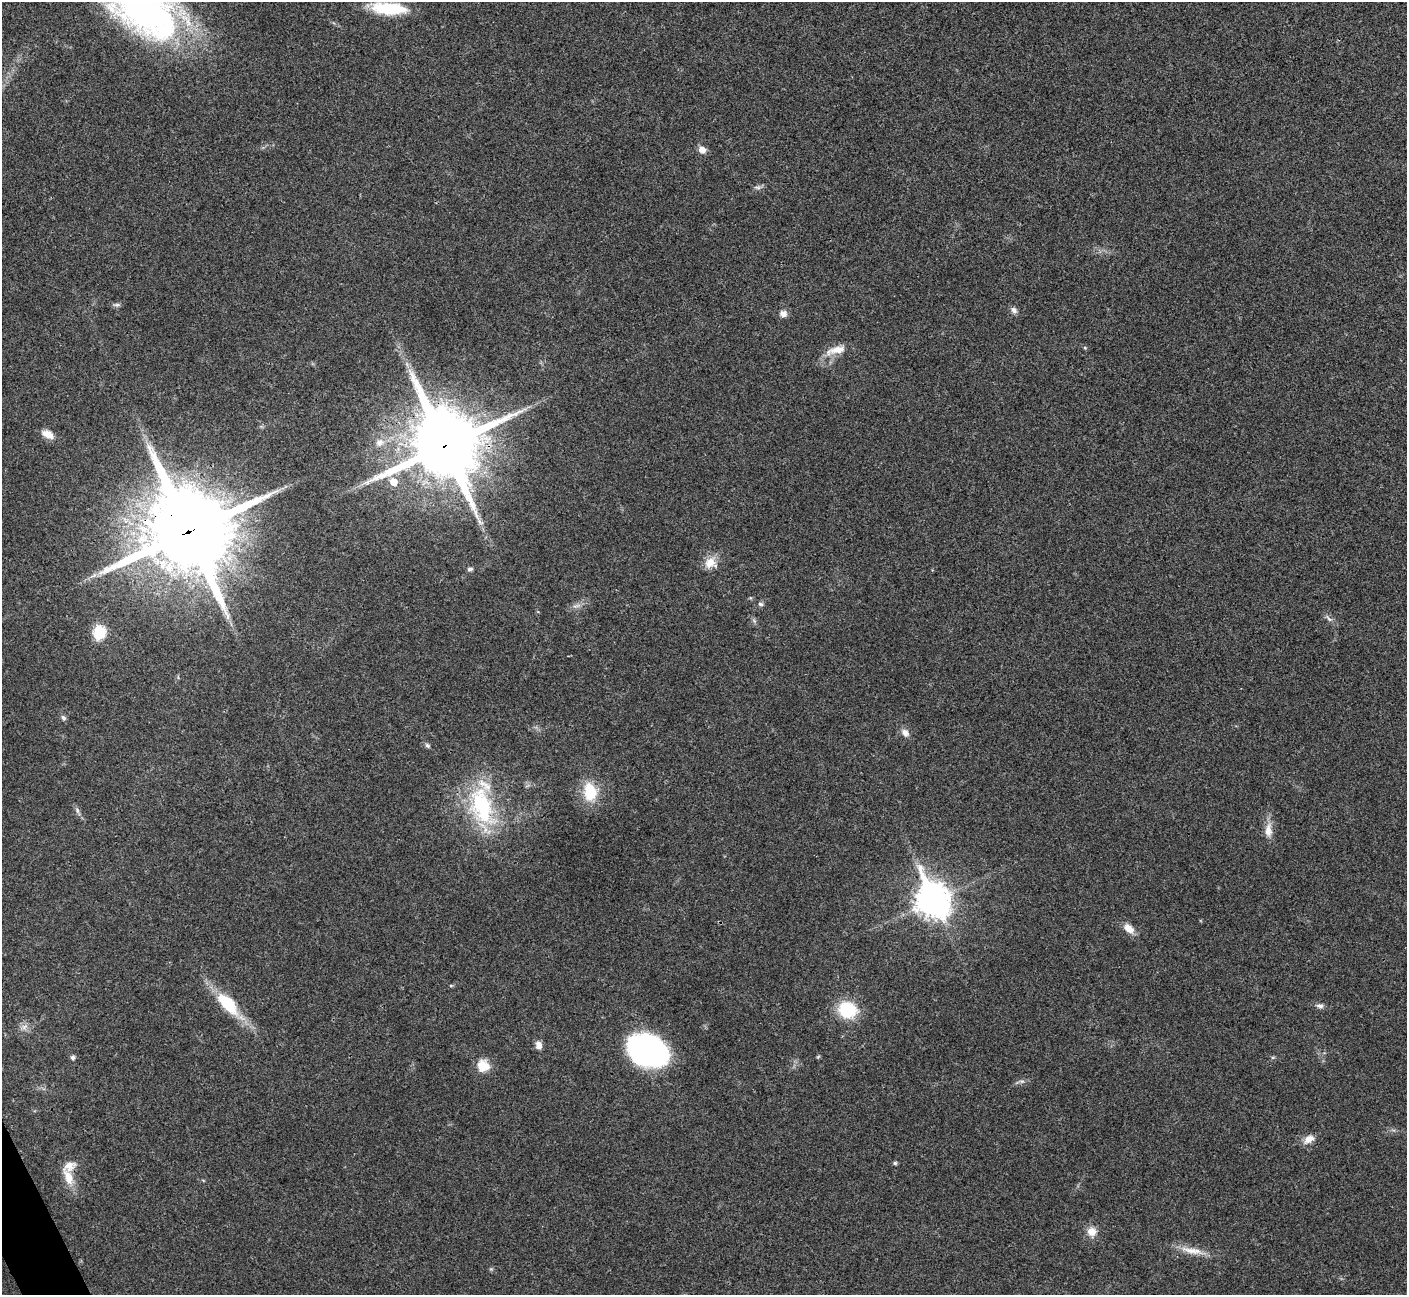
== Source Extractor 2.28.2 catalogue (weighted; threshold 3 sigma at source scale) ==
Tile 7 of 4 x 4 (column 3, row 2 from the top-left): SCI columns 2813-4217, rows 2743-4035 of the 5628 x 5617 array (HDU 1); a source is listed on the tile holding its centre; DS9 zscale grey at full resolution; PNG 1409 x 1297 px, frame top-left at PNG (2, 2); no overlay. Shown black and unused: <1% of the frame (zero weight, under 3 of 4 exposures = <1% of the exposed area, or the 3 px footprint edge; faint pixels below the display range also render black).
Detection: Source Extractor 2.28.2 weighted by HDU 2 'WHT'; one run over the whole footprint, this tile lists its part. Background 0.0214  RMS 0.004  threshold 0.0181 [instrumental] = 3 sigma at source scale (4.5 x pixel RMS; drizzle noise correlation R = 1.50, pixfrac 1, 0.05/0.05 arcsec/px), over >= 5 px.
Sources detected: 48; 1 inside a brighter listed object's ellipse — not listed separately; the other 47 listed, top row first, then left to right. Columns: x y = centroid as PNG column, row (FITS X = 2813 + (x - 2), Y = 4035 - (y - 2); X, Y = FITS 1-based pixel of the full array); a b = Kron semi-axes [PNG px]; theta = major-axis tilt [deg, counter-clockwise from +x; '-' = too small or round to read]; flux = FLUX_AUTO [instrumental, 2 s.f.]
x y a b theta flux
389 9 38 12 -5 19
145 10 84 52 -36 150
702 150 9 8 - 2.8
758 187 12 4 -1 1
117 305 11 5 -1 0.98
1014 310 10 7 -36 1.5
783 314 8 8 - 2.2
1085 348 5 4 - 0.45
836 350 29 9 14 5.8
48 434 16 8 -29 4.1
379 443 13 10 28 3.5
445 446 25 23 -63 3200
393 482 7 7 - 5
188 531 30 27 -58 4800
710 563 17 15 17 5.4
470 569 8 5 2 0.98
94 575 10 5 35 1.5
761 604 7 5 -5 0.93
576 606 12 5 15 1.6
1329 618 13 5 -46 1.4
99 632 14 12 78 12
63 718 8 5 -41 0.99
905 733 12 9 -51 2.4
427 746 7 5 -44 0.91
590 792 23 16 -84 14
482 806 58 30 -72 42
77 810 10 4 -69 1.2
1268 830 21 10 89 4.5
933 900 14 11 -64 650
1129 928 15 9 -41 4.1
227 1004 35 15 -47 18
1320 1006 11 6 -10 1.4
847 1010 18 16 -20 20
24 1027 9 6 36 1.8
539 1045 10 7 -75 2.5
648 1050 34 23 -21 110
73 1057 5 5 - 1.2
818 1057 6 4 44 0.46
1273 1057 6 4 19 0.5
483 1066 16 15 - 6
1022 1081 8 4 -8 0.93
1309 1139 14 9 34 3.6
895 1163 5 4 - 0.72
68 1177 25 12 -70 6.5
1092 1232 13 12 - 4
1192 1251 35 8 -11 6.3
491 1269 5 5 - 0.53
Overlapping masked pixels (flux is a lower limit): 2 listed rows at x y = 445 446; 188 531
Isophote crosses this tile's border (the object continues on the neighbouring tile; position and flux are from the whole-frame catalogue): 1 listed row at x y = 145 10